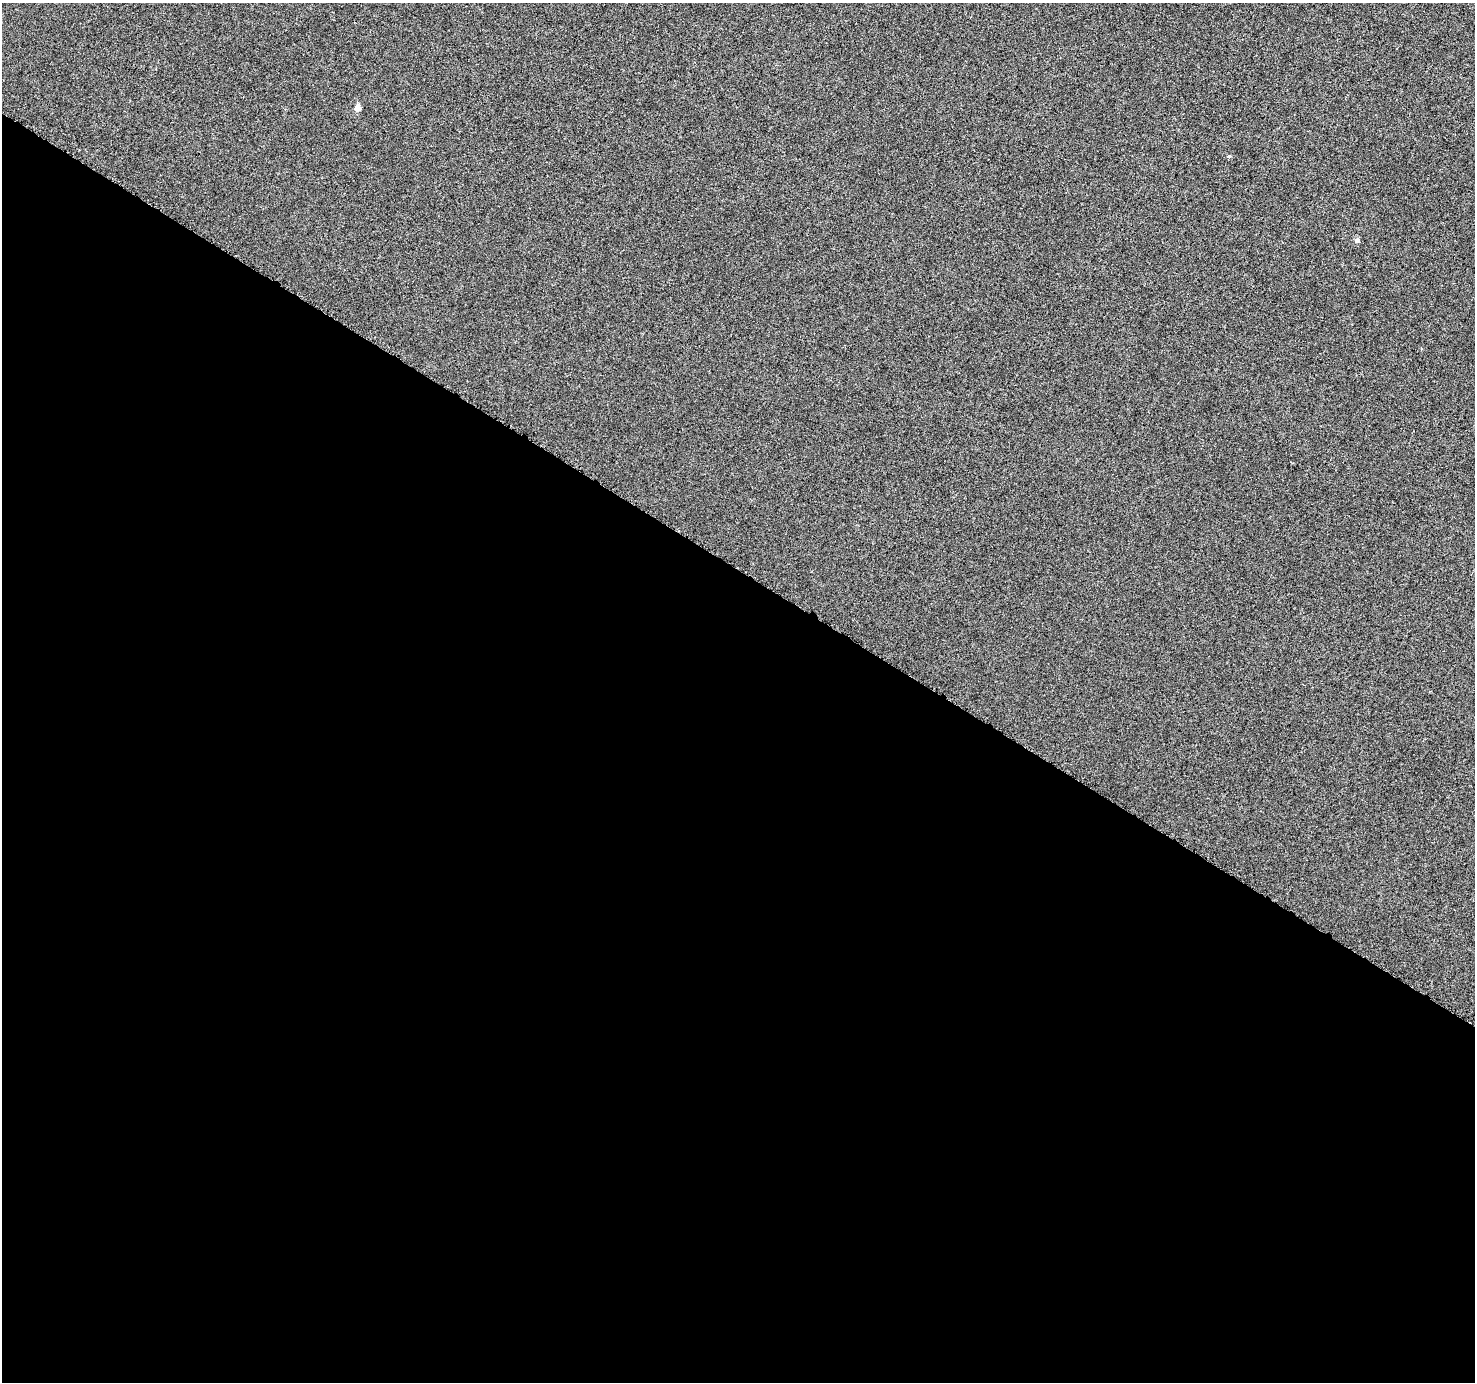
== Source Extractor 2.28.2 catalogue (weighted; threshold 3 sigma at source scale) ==
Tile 14 of 4 x 4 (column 2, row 4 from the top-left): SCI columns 1536-3008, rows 278-1657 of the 5971 x 6059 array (HDU 1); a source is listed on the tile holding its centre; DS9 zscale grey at full resolution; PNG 1477 x 1384 px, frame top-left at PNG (2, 3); no overlay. Shown black and unused: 59% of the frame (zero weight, under 3 of 6 exposures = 3% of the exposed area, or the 3 px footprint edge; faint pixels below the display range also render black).
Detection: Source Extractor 2.28.2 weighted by HDU 2 'WHT'; one run over the whole footprint, this tile lists its part. Background -1.67e-04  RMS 0.0017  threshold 0.00697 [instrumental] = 3 sigma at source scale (4.09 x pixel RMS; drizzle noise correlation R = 1.36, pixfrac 0.8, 0.0396/0.0396 arcsec/px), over >= 5 px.
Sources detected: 3; all 3 listed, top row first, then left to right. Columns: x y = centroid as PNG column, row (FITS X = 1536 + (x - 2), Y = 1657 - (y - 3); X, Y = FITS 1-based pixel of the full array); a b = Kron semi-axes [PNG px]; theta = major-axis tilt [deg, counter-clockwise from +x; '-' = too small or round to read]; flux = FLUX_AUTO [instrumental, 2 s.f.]
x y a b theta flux
357 108 5 5 - 1.5
1229 156 4 3 - 0.31
1357 240 5 5 - 0.48